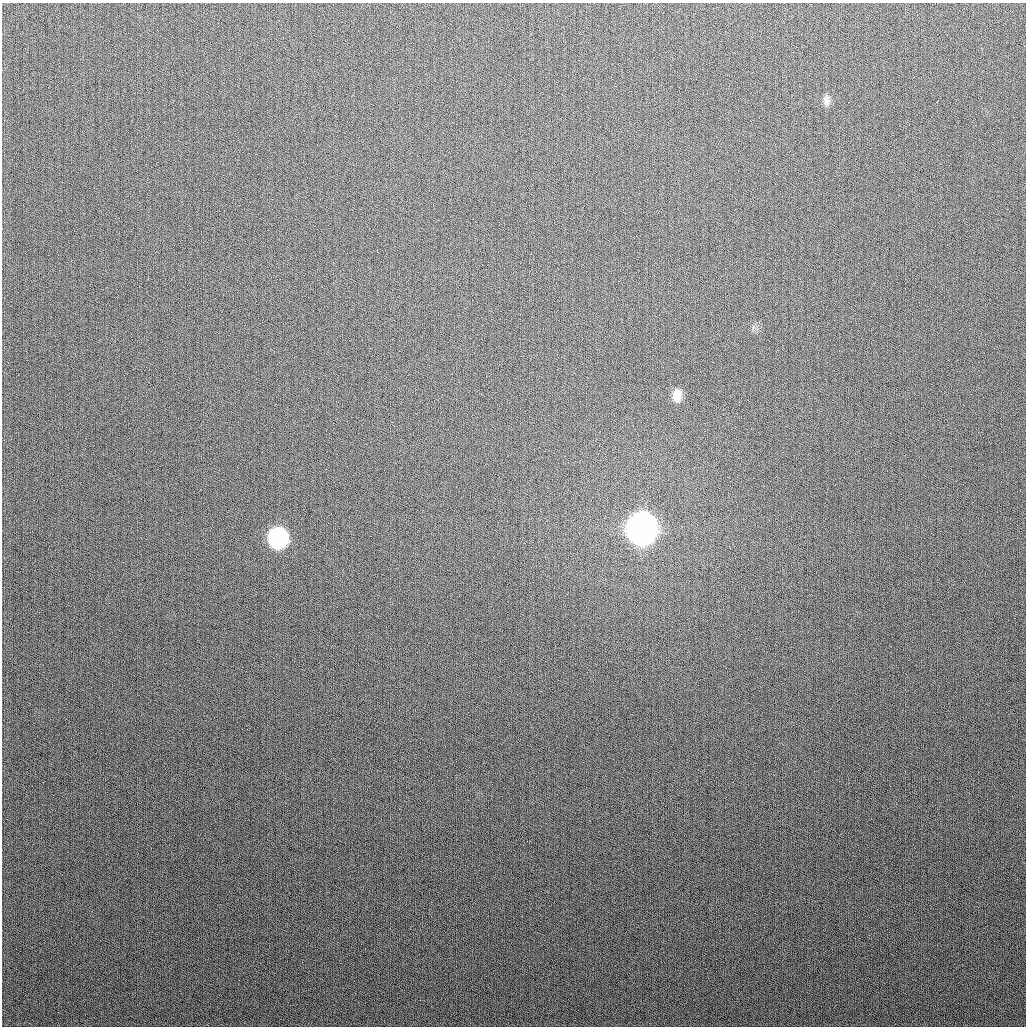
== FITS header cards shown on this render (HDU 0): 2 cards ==
NAXIS1  =                 1024
NAXIS2  =                 1024

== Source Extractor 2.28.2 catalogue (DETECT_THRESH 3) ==
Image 1024 x 1024 px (HDU 0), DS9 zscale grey, 1 PNG px = 1 image px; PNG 1028 x 1028 px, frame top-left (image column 1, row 1024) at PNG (2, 3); no overlay
Background 276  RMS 11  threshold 32.5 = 3 sigma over >= 5 px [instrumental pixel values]
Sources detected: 5; all 5 listed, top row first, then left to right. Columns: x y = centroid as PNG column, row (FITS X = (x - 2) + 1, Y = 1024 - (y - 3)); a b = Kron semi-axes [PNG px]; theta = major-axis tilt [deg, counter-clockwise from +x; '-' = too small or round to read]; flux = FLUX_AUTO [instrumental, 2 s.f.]
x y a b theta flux
826 100 14 9 84 4.2e+03
937 101 3 3 - 1.8e+03
677 395 15 9 86 8.0e+03
642 529 16 14 87 1.3e+06
278 538 14 12 -84 1.4e+05